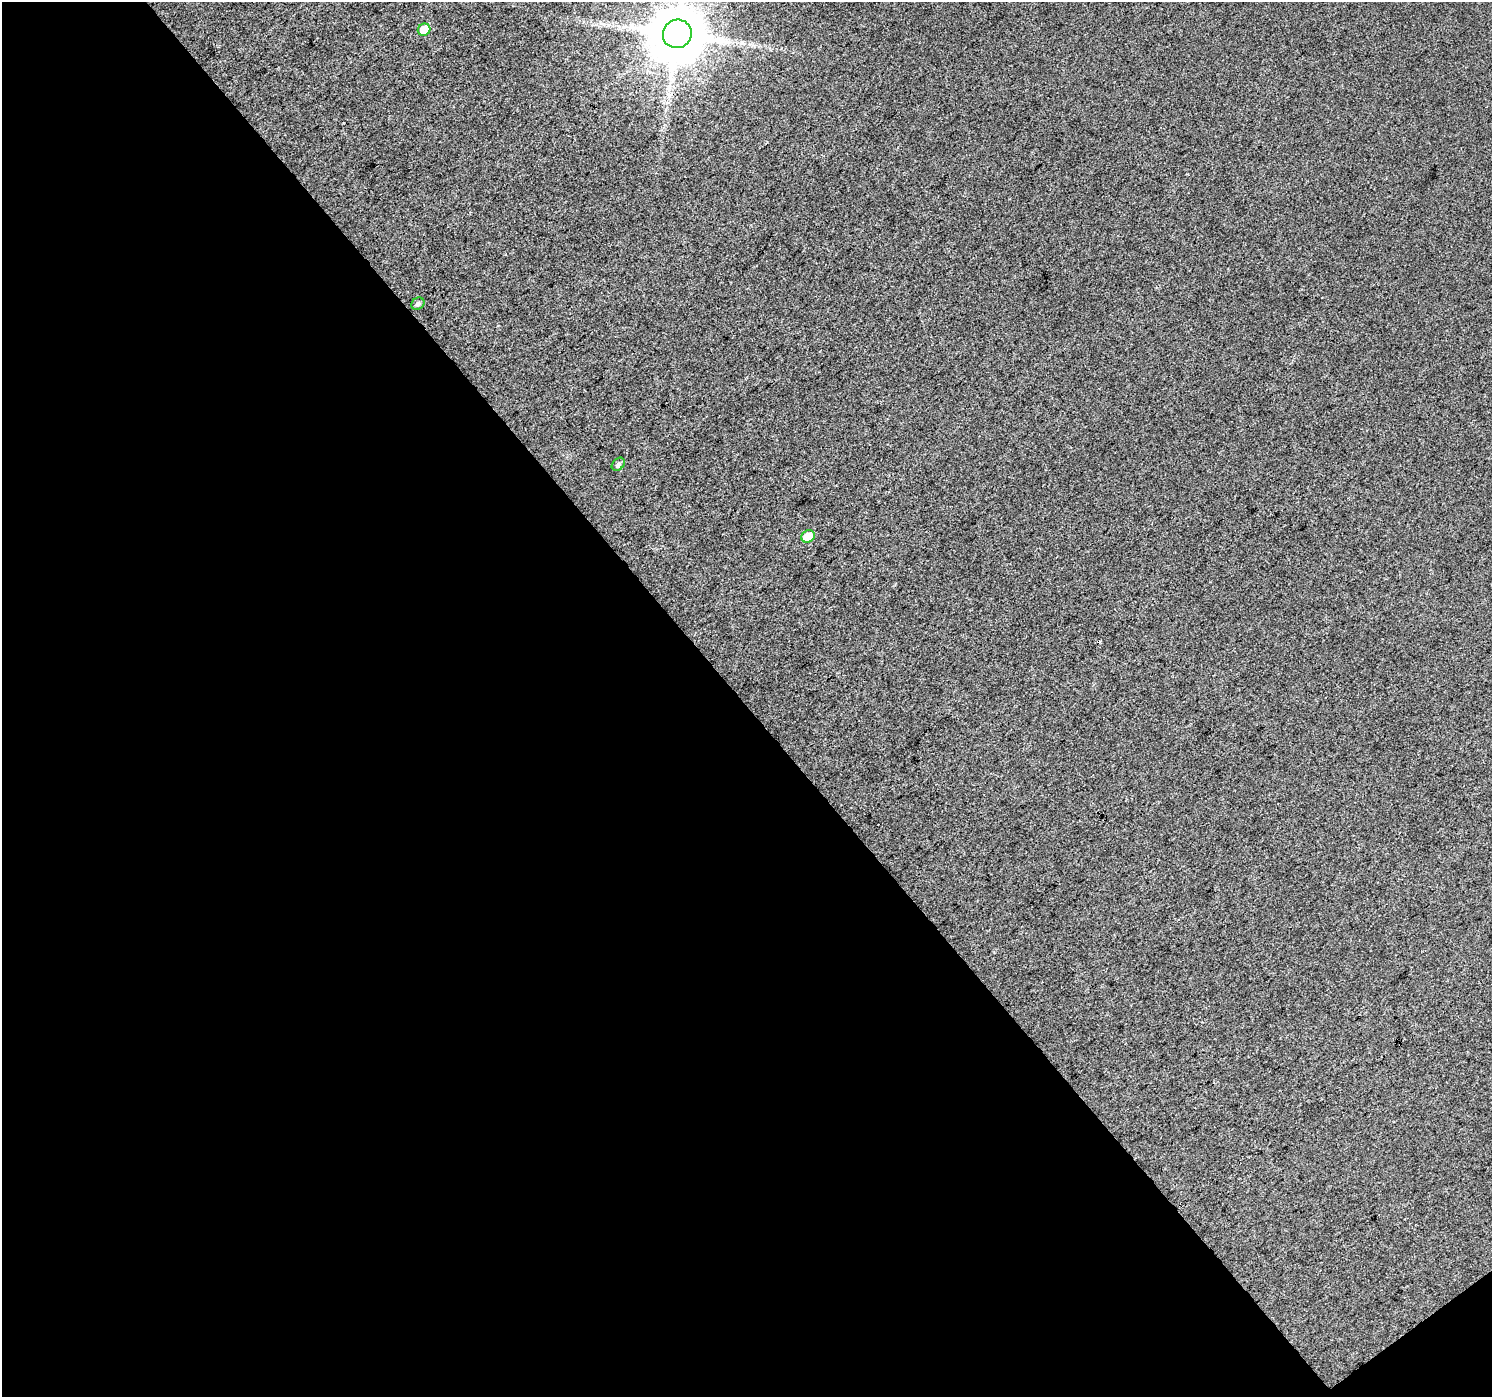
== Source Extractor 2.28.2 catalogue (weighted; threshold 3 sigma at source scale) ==
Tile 3 of 2 x 2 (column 1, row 2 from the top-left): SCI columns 3-1492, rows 95-1489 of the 2983 x 2960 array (HDU 1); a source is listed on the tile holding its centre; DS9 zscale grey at full resolution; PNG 1494 x 1399 px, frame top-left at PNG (2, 2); each listed source drawn as its Kron ellipse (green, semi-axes under 4 px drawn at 4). Shown black and unused: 50% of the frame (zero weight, under 3 of 4 exposures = <1% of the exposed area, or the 3 px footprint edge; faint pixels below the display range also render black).
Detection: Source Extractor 2.28.2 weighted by HDU 2 'WHT'; one run over the whole footprint, this tile lists its part. Background 0.0201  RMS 0.011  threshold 0.0505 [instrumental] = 3 sigma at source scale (4.5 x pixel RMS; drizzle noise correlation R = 1.50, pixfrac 1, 0.0396/0.0396 arcsec/px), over >= 5 px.
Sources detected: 6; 1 cosmic-ray / hot-pixel residue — neither listed nor drawn; the other 5 listed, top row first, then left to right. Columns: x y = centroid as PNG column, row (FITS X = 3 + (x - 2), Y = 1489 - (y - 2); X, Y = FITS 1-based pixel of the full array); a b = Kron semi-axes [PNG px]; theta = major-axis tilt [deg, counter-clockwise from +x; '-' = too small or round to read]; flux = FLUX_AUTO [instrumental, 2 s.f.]
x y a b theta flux
424 30 6 6 - 17
677 34 14 14 - 6600
418 304 7 5 34 2.9
618 464 7 5 45 2.7
808 536 7 6 - 15
Isophote crosses this tile's border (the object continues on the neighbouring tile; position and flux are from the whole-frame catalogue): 1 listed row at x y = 677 34